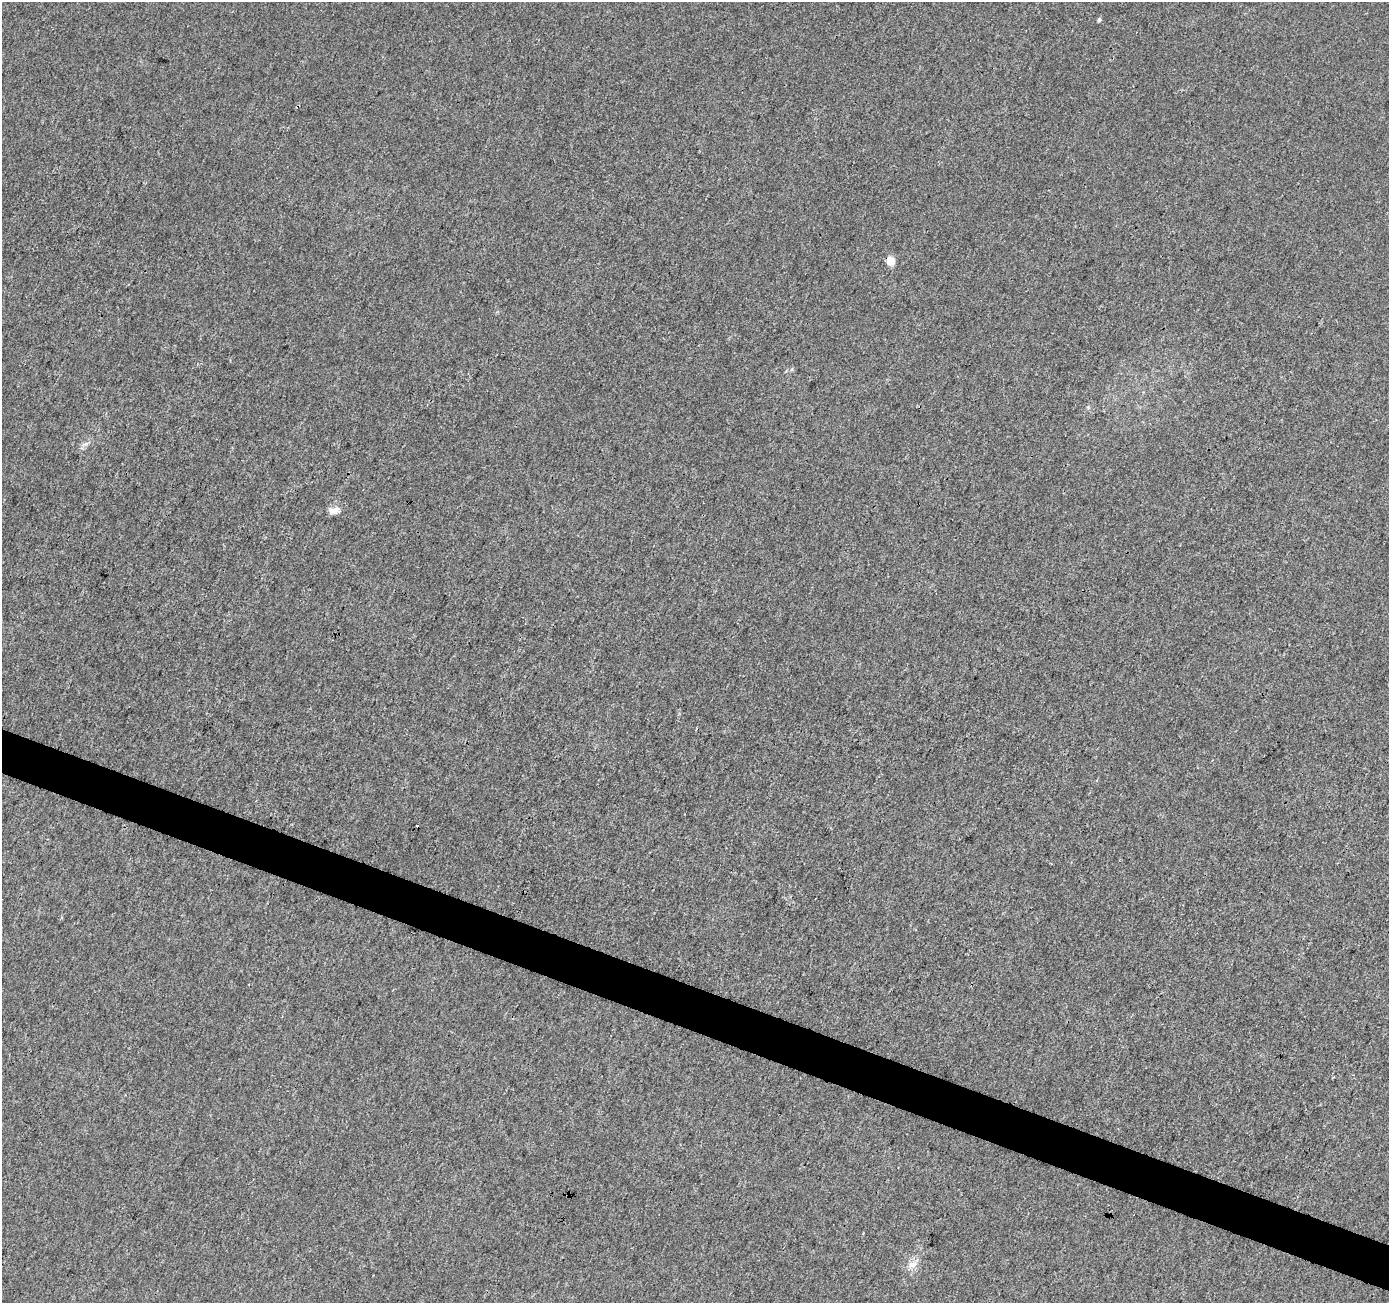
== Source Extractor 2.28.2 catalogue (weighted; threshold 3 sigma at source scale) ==
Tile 6 of 4 x 4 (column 2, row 2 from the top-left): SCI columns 1395-2781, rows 2814-4114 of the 5565 x 5694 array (HDU 1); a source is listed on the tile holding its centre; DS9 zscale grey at full resolution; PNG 1391 x 1305 px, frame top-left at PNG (2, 2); no overlay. Shown black and unused: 3% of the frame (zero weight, under 3 of 4 exposures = <1% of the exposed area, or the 3 px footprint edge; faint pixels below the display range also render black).
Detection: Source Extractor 2.28.2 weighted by HDU 2 'WHT'; one run over the whole footprint, this tile lists its part. Background 0.00203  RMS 0.0032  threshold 0.0146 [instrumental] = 3 sigma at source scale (4.5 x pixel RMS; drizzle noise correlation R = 1.50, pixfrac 1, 0.0396/0.0396 arcsec/px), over >= 5 px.
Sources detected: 5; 1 cosmic-ray / hot-pixel residue — not listed; the other 4 listed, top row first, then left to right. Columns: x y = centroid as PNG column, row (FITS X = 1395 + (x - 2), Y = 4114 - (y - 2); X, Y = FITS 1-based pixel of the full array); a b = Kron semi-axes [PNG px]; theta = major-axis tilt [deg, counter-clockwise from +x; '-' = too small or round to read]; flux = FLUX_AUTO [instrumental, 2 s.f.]
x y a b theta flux
1099 19 5 4 - 0.68
890 261 5 5 - 9.4
336 510 13 9 46 2.2
912 1265 12 9 11 2.4
Overlapping masked pixels (flux is a lower limit): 1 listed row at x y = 890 261